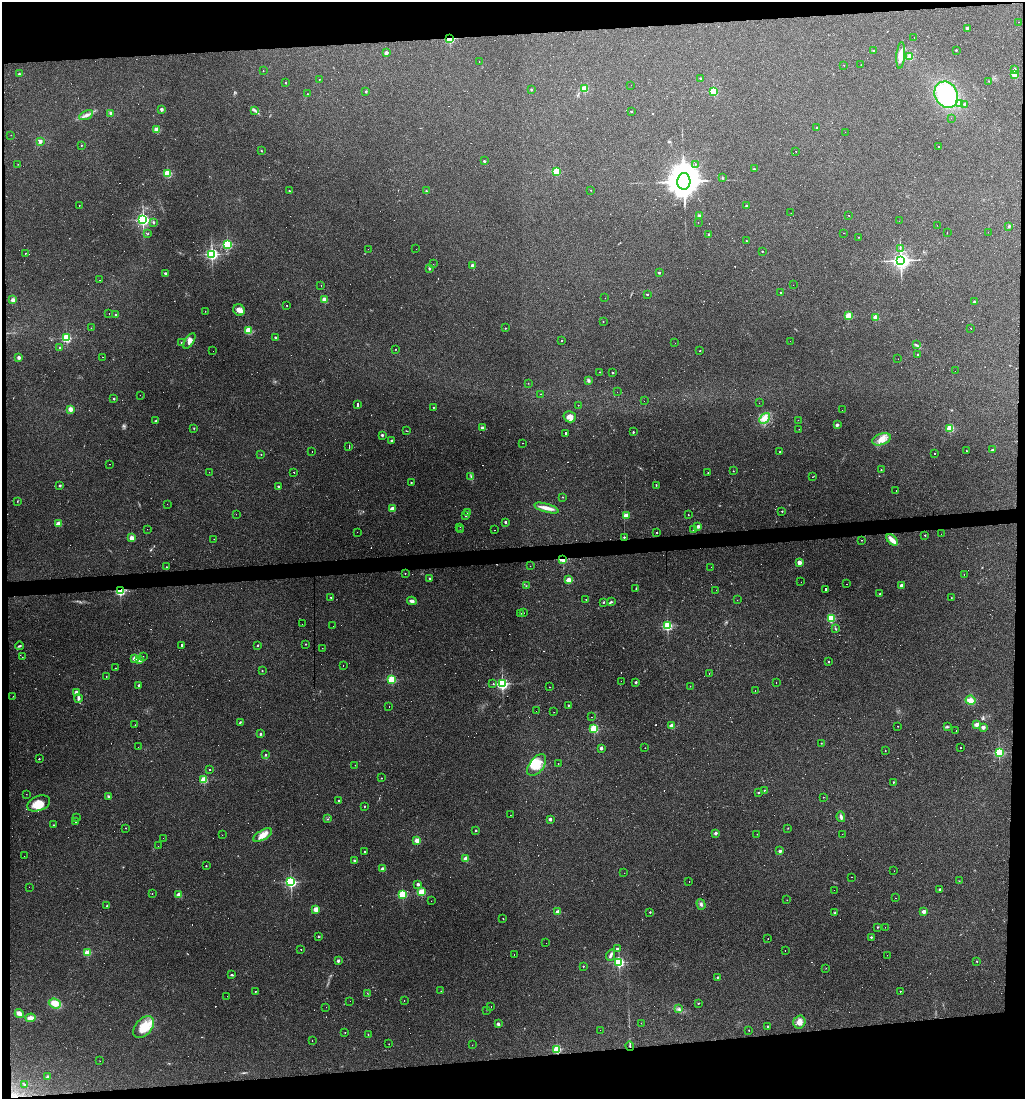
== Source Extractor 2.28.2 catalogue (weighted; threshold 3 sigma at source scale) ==
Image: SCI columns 124-4215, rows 1-4388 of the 4364 x 4388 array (HDU 1 of 3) = the unmasked area's bounding box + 8 px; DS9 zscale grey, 4 x 4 block average (1 PNG px = mean of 4 x 4 image px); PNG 1027 x 1101 px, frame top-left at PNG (2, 2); each listed source drawn as its Kron ellipse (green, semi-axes under 4 px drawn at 4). Shown black and unused: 10% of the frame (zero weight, under 2 of 3 exposures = <1% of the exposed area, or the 3 px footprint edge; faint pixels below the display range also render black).
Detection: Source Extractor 2.28.2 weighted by HDU 2 'WHT'. Background 0.0931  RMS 0.0063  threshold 0.0285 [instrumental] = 3 sigma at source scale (4.5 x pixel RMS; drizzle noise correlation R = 1.50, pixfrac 1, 0.05/0.05 arcsec/px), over >= 5 px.
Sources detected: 617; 29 too faint to see at this stretch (4 x 4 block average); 175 cosmic-ray / hot-pixel residue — neither listed nor drawn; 2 coinciding with a brighter row at this scale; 6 inside a brighter listed object's ellipse — not listed separately; the other 405 listed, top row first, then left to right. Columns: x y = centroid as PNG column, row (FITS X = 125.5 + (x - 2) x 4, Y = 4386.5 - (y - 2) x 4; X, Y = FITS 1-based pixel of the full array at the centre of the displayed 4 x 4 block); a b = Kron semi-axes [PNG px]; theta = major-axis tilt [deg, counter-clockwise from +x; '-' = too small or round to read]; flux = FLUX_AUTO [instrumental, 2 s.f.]
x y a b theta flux
1018 22 2 2 - 3.7
967 28 2 2 - 29
914 37 2 2 - 1.4
449 39 2 2 - 180
956 50 2 2 - 5.8
873 51 2 2 - 7.9
386 53 2 2 - 42
901 55 13 4 85 38
910 57 2 2 - 150
479 61 2 2 - 1.5
844 65 2 2 - 0.62
861 65 2 2 - 0.62
1014 70 2 2 - 17
263 71 2 2 - 1.8
19 74 2 2 - 7.5
1015 74 2 2 - 170
319 79 2 2 - 1.5
700 79 2 2 - 5.4
988 81 2 2 - 1.1
285 83 2 2 - 4.3
631 85 2 2 - 0.55
584 88 2 2 - 160
531 90 2 2 - 8.8
366 91 2 2 - 10
713 91 2 2 - 280
307 94 2 2 - 3
946 95 13 11 -61 270
960 103 4 3 - 9.7
964 104 2 2 - 10
161 109 2 2 - 35
254 110 4 2 - 4.5
631 111 2 2 - 5.1
111 113 3 3 - 9.4
86 115 7 3 28 14
951 118 2 2 - 0.7
817 128 3 2 - 1.9
157 129 2 2 - 110
845 132 2 2 - 6.5
11 135 2 2 - 0.6
40 141 3 2 - 5.7
81 145 2 2 - 3
938 146 2 2 - 120
261 151 2 2 - 5.1
796 151 2 2 - 1.6
484 161 2 2 - 11
18 164 2 2 - 1.2
695 164 2 2 - 2
754 169 2 2 - 6.5
556 171 2 2 - 220
167 173 2 2 - 280
722 178 2 2 - 2.2
684 181 8 6 85 6900
591 190 2 2 - 1.8
289 191 2 2 - 7.6
426 191 2 2 - 4
79 205 2 2 - 1.7
747 206 2 2 - 16
791 213 2 2 - 0.77
849 215 2 2 - 2.7
699 216 2 2 - 4.1
143 219 2 2 - 780
899 221 2 2 - 0.61
153 222 2 2 - 9.8
698 222 2 2 - 0.57
937 225 2 2 - 1.1
1009 226 3 2 - 4.2
947 232 2 2 - 63
988 232 2 2 - 0.36
148 233 2 2 - 1.6
844 233 2 2 - 1.5
709 235 2 2 - 25
858 237 2 2 - 1.2
746 241 2 2 - 2
227 244 2 2 - 450
368 249 2 2 - 0.71
416 249 2 2 - 4.7
900 249 2 2 - 2.1
762 251 2 2 - 3.9
25 253 2 2 - 2.4
212 254 2 2 - 680
901 260 3 3 - 1600
433 264 2 2 - 2
472 265 2 2 - 28
429 269 2 2 - 17
165 273 2 2 - 21
659 273 2 2 - 11
100 280 2 2 - 0.66
321 285 2 2 - 1
793 285 2 2 - 0.62
781 292 2 2 - 3.8
647 294 2 2 - 6.5
605 298 2 2 - 1
13 300 2 2 - 62
324 300 2 2 - 100
974 302 2 2 - 18
287 305 2 2 - 2
239 310 6 5 - 17
205 311 2 2 - 0.84
109 313 2 2 - 6.4
116 315 2 2 - 10
848 316 2 2 - 190
875 317 2 2 - 87
603 322 2 2 - 1.8
91 328 2 2 - 1
505 328 2 2 - 3.6
971 328 2 2 - 1.4
248 330 2 2 - 240
66 338 2 2 - 410
276 338 2 2 - 21
189 341 9 4 57 16
562 341 2 2 - 3.7
790 341 2 2 - 0.57
181 343 2 2 - 1.8
675 343 2 2 - 0.64
916 345 3 2 - 3.3
60 348 2 2 - 10
395 349 2 2 - 3.3
213 351 2 2 - 0.59
700 351 2 2 - 1.6
918 354 2 2 - 6
19 357 2 2 - 34
102 357 2 2 - 0.83
898 359 2 2 - 3.3
955 371 2 2 - 1.2
600 372 2 2 - 0.97
613 372 2 2 - 5.8
588 380 3 3 - 6.3
528 383 2 2 - 1.2
617 392 2 2 - 0.64
540 394 2 2 - 0.96
140 395 2 2 - 1.8
114 399 2 2 - 9
644 401 2 2 - 1.2
759 403 2 2 - 0.53
358 405 3 2 - 120
578 405 2 2 - 0.98
433 407 2 2 - 3.8
70 409 2 2 - 80
842 410 2 2 - 0.47
570 417 6 5 - 24
764 418 6 4 47 23
156 420 2 2 - 2.6
798 420 2 2 - 0.63
837 425 2 2 - 33
194 428 2 2 - 2.2
482 428 3 3 - 8.4
950 428 2 2 - 270
799 429 2 2 - 0.77
406 431 3 2 - 1.4
633 432 2 2 - 5.7
565 433 2 2 - 170
382 435 2 2 - 19
881 439 9 5 20 29
392 441 2 2 - 21
523 443 2 2 - 23
349 447 3 2 - 160
992 450 3 2 - 3.3
312 451 2 2 - 1.1
966 451 2 2 - 2.9
780 452 2 2 - 3.3
934 453 2 2 - 13
261 454 2 2 - 3
109 464 2 2 - 3
881 470 2 2 - 3
733 471 2 2 - 1.1
209 472 2 2 - 0.46
294 472 2 2 - 46
708 473 2 2 - 1.6
471 477 3 2 - 3
812 477 2 2 - 1.1
411 483 2 2 - 6
60 485 3 2 - 3.6
656 485 2 2 - 3.9
278 486 2 2 - 10
896 491 2 2 - 6.9
563 497 2 2 - 1.5
17 501 3 2 - 1.5
167 504 2 2 - 1.3
546 508 13 4 -16 28
392 509 2 2 - 74
782 511 2 2 - 5.2
468 512 2 2 - 13
236 514 2 2 - 0.54
626 515 2 2 - 75
688 515 2 2 - 1.3
466 516 2 2 - 1.7
505 522 2 2 - 18
58 524 2 2 - 100
698 526 2 2 - 43
460 527 2 2 - 0.92
147 529 2 2 - 1.3
460 530 2 2 - 3.3
494 530 2 2 - 1.9
693 530 2 2 - 2.4
357 532 2 2 - 0.84
657 532 2 2 - 7.8
941 534 2 2 - 0.93
925 535 2 2 - 4.2
624 537 2 2 - 6.9
132 538 2 2 - 84
214 539 2 2 - 0.89
861 540 2 2 - 1.1
892 540 7 3 -45 36
563 559 2 2 - 160
799 562 2 2 - 77
530 566 2 2 - 0.66
166 567 2 2 - 1.6
711 567 2 2 - 0.68
405 573 2 2 - 2.7
964 575 2 2 - 3.7
430 578 2 2 - 2.4
568 580 2 2 - 99
801 582 2 2 - 0.51
846 584 2 2 - 1.5
901 585 2 2 - 43
526 586 2 2 - 2.2
636 589 2 2 - 1.7
826 589 2 2 - 86
716 590 2 2 - 2.8
120 591 2 2 - 480
880 594 2 2 - 1.9
331 597 2 2 - 3.1
951 598 2 2 - 1.2
586 599 2 2 - 2.6
737 600 2 2 - 0.69
412 601 4 3 - 9
604 602 3 2 - 2.3
611 602 3 2 - 4.3
520 613 2 2 - 7.2
524 613 2 2 - 1.1
831 618 2 2 - 310
302 624 2 2 - 1.2
333 626 2 2 - 0.5
667 626 2 2 - 490
836 629 3 2 - 2.2
306 644 2 2 - 3.7
258 645 2 2 - 8.3
19 646 4 2 - 4.3
181 646 3 2 - 96
322 648 2 2 - 1
143 656 2 2 - 1.1
22 657 2 2 - 1
135 658 2 2 - 80
140 660 2 2 - 39
828 662 2 2 - 4.4
343 666 2 2 - 12
115 668 2 2 - 1.9
262 671 2 2 - 3.8
709 674 2 2 - 0.91
106 676 2 2 - 1.3
392 679 2 2 - 210
621 681 2 2 - 7.5
636 682 2 2 - 18
493 683 2 2 - 1.3
776 683 2 2 - 1
502 684 2 2 - 770
139 686 3 3 - 3.3
690 686 2 2 - 0.98
550 687 2 2 - 1.1
755 690 2 2 - 1.1
76 692 3 3 - 7.1
13 696 2 2 - 0.71
78 698 4 3 - 8.4
970 700 5 4 - 26
568 705 2 2 - 5
389 706 2 2 - 55
536 711 2 2 - 0.38
554 712 2 2 - 0.83
591 717 2 2 - 7.7
240 722 3 2 - 3.2
135 725 2 2 - 0.62
976 725 2 2 - 28
672 726 2 2 - 72
898 726 2 2 - 1.6
947 727 3 2 - 3.5
983 727 2 2 - 47
594 729 2 2 - 380
956 730 2 2 - 2.8
260 734 2 2 - 12
821 743 2 2 - 1.1
138 747 2 2 - 29
961 747 2 2 - 3.3
601 748 2 2 - 29
645 748 2 2 - 1.9
885 751 2 2 - 2.1
999 752 2 2 - 530
266 755 2 2 - 11
39 759 2 2 - 4.8
558 764 2 2 - 2
355 765 2 2 - 0.9
537 765 12 7 53 74
209 769 2 2 - 2.5
381 778 2 2 - 2.3
204 780 2 2 - 230
893 782 2 2 - 5.5
764 790 2 2 - 4.9
758 793 2 2 - 9.6
26 794 2 2 - 0.88
108 796 4 2 - 3.8
823 797 2 2 - 1.8
339 801 2 2 - 6
39 803 12 7 22 49
364 806 2 2 - 4.3
510 815 2 2 - 0.79
76 817 2 2 - 1.9
841 817 5 3 - 9.4
328 819 2 2 - 2.3
550 819 2 2 - 29
75 822 2 2 - 4
53 825 2 2 - 2.4
125 828 2 2 - 2.3
788 828 2 2 - 1
476 830 2 2 - 5.8
716 833 2 2 - 33
757 834 2 2 - 0.49
842 834 2 2 - 0.52
222 835 2 2 - 0.57
263 835 10 5 31 34
163 838 2 2 - 2
417 840 2 2 - 120
158 846 2 2 - 0.94
780 851 2 2 - 29
365 852 2 2 - 5.7
24 856 2 2 - 1.4
466 859 2 2 - 100
354 860 2 2 - 9.7
206 866 2 2 - 4.5
383 869 2 2 - 65
894 871 2 2 - 0.44
624 873 2 2 - 0.62
851 877 2 2 - 7.3
689 881 2 2 - 8.7
959 881 2 2 - 1.2
291 882 2 2 - 680
418 884 2 2 - 27
29 887 2 2 - 3.7
940 889 3 2 - 3.8
834 890 2 2 - 0.65
421 892 2 2 - 210
152 894 2 2 - 1.3
402 894 2 2 - 370
179 895 2 2 - 98
895 898 2 2 - 2.4
787 900 2 2 - 1.2
431 901 2 2 - 1.1
701 904 5 2 - 7.2
107 906 2 2 - 4
316 909 2 2 - 100
558 912 2 2 - 90
650 912 2 2 - 6.5
924 912 2 2 - 64
835 913 3 2 - 3.5
503 919 2 2 - 1.4
877 927 2 2 - 2.3
885 927 2 2 - 0.79
318 936 3 2 - 2.4
871 937 2 2 - 7.8
768 939 2 2 - 0.87
546 943 2 2 - 1
301 949 2 2 - 2.8
617 949 2 2 - 16
785 950 2 2 - 0.92
87 953 2 2 - 150
514 955 2 2 - 1.1
610 955 6 3 70 8.6
887 955 2 2 - 0.59
338 961 2 2 - 25
977 961 2 2 - 4
619 962 2 2 - 650
583 966 2 2 - 5
826 968 2 2 - 0.91
232 975 4 2 - 3.9
717 977 2 2 - 6.3
255 991 2 2 - 2.3
441 991 2 2 - 0.82
900 991 2 2 - 3.8
367 993 2 2 - 0.94
227 996 2 2 - 0.53
404 1000 2 2 - 0.89
350 1001 2 2 - 0.53
55 1003 6 4 -21 40
698 1003 2 2 - 4.7
326 1007 2 2 - 0.68
491 1007 2 2 - 1.1
679 1009 2 2 - 1.7
487 1010 2 2 - 0.65
19 1014 5 3 - 22
31 1018 5 3 - 16
799 1022 6 6 - 26
641 1023 2 2 - 2.7
498 1024 2 2 - 30
768 1026 2 2 - 6.6
144 1027 13 8 49 77
600 1030 2 2 - 0.44
749 1030 2 2 - 1.5
345 1032 2 2 - 2.6
368 1035 3 2 - 1.9
312 1040 2 2 - 1
389 1044 2 2 - 1.3
472 1045 2 2 - 1.4
630 1046 5 2 - 4.7
557 1049 2 2 - 310
100 1061 2 2 - 0.73
47 1077 4 2 - 3.8
24 1084 3 2 - 3
Overlapping masked pixels (flux is a lower limit): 4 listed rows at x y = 449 39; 563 559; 120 591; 630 1046
Diffuse or blended objects may show on this block-average render without a row.